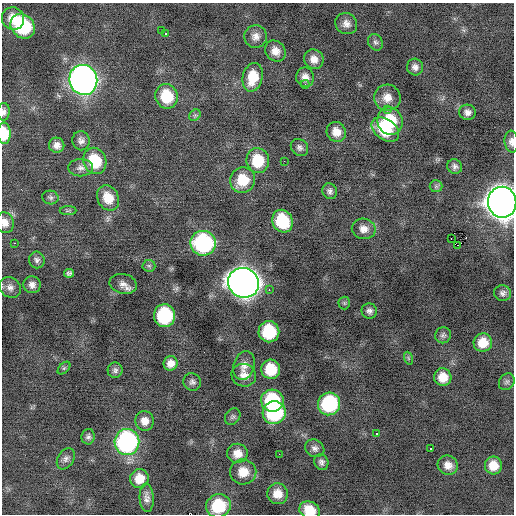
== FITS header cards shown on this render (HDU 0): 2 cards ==
NAXIS1  =                  512 / Axis length
NAXIS2  =                  512 / Axis length

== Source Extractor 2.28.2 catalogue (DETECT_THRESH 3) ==
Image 512 x 512 px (HDU 0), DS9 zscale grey, 1 PNG px = 1 image px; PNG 516 x 516 px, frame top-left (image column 1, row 512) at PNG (2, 3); each listed source drawn as its Kron ellipse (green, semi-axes under 4 px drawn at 4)
Background -0.175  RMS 0.84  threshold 2.53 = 3 sigma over >= 5 px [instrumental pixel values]
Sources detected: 94; all 94 listed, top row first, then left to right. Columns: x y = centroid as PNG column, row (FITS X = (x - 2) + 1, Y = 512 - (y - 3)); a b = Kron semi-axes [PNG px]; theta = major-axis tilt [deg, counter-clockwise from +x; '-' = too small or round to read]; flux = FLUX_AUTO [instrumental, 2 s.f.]
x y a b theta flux
13 19 11 11 - 820
346 24 11 10 - 390
23 26 13 11 -47 4600
161 30 2 2 - 460
165 33 3 3 - 340
256 36 11 11 - 400
375 42 8 7 - 170
275 51 11 9 -47 500
314 59 10 9 - 470
415 67 8 8 - 270
253 77 15 10 76 1300
305 77 10 9 - 420
83 80 15 14 - 36000
305 84 4 3 - 72
167 96 12 11 - 1900
387 98 13 13 - 630
387 109 3 2 - 230
4 112 9 6 86 200
467 112 8 7 - 280
195 115 6 5 - 110
390 121 14 12 -74 2200
385 129 15 10 -38 2100
336 132 10 9 - 590
4 133 10 6 -88 1500
81 141 9 8 - 260
511 142 11 7 -85 300
57 145 7 7 - 330
299 147 9 8 - 210
95 161 13 11 -69 2100
258 161 12 11 - 1800
284 161 2 2 - 71
455 166 7 7 - 190
81 168 12 8 2 320
243 180 13 12 - 1500
436 186 6 6 - 120
330 191 8 7 - 190
50 197 8 7 - 150
108 198 13 10 -64 980
502 202 15 14 - 87000
68 211 8 4 1 110
282 221 11 10 - 2800
5 223 10 9 - 410
364 229 12 10 -10 450
451 239 2 2 - 320
14 243 2 2 - 230
203 243 12 12 - 7300
458 245 2 2 - 230
37 260 8 8 - 190
149 266 6 6 - 120
69 273 5 4 - 120
244 283 16 14 -30 67000
123 284 14 10 -12 380
32 285 8 8 - 300
10 287 11 9 -33 330
269 290 3 2 - 250
503 293 8 8 - 200
344 303 6 6 - 96
369 311 8 7 - 210
164 316 11 10 - 4600
269 332 10 10 - 3000
443 335 8 7 - 150
483 343 9 9 - 980
408 358 6 4 -72 89
170 363 7 7 - 400
244 365 14 10 72 460
64 368 7 4 45 92
271 369 9 9 - 1800
115 370 7 7 - 180
244 375 12 11 - 490
443 377 9 8 - 790
192 382 9 8 - 200
507 382 9 7 54 150
272 401 11 11 - 3800
329 404 11 11 - 4900
274 413 12 11 - 5100
233 417 9 7 50 150
145 421 10 9 - 460
377 433 3 2 - 110
88 437 8 6 82 170
127 442 13 12 - 11000
315 448 10 8 -30 250
430 449 3 3 - 290
237 453 10 9 - 600
279 454 2 2 - 38
66 459 11 8 58 260
321 462 8 6 -68 200
448 465 10 9 - 480
493 465 9 8 - 770
243 472 13 12 - 890
139 478 9 9 - 790
277 494 10 10 - 670
147 498 14 7 -87 320
218 506 12 11 - 2500
310 510 10 8 -25 1000
At the frame edge (FLAGS 8, measured only in part): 6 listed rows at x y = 4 112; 4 133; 511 142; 502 202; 5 223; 310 510